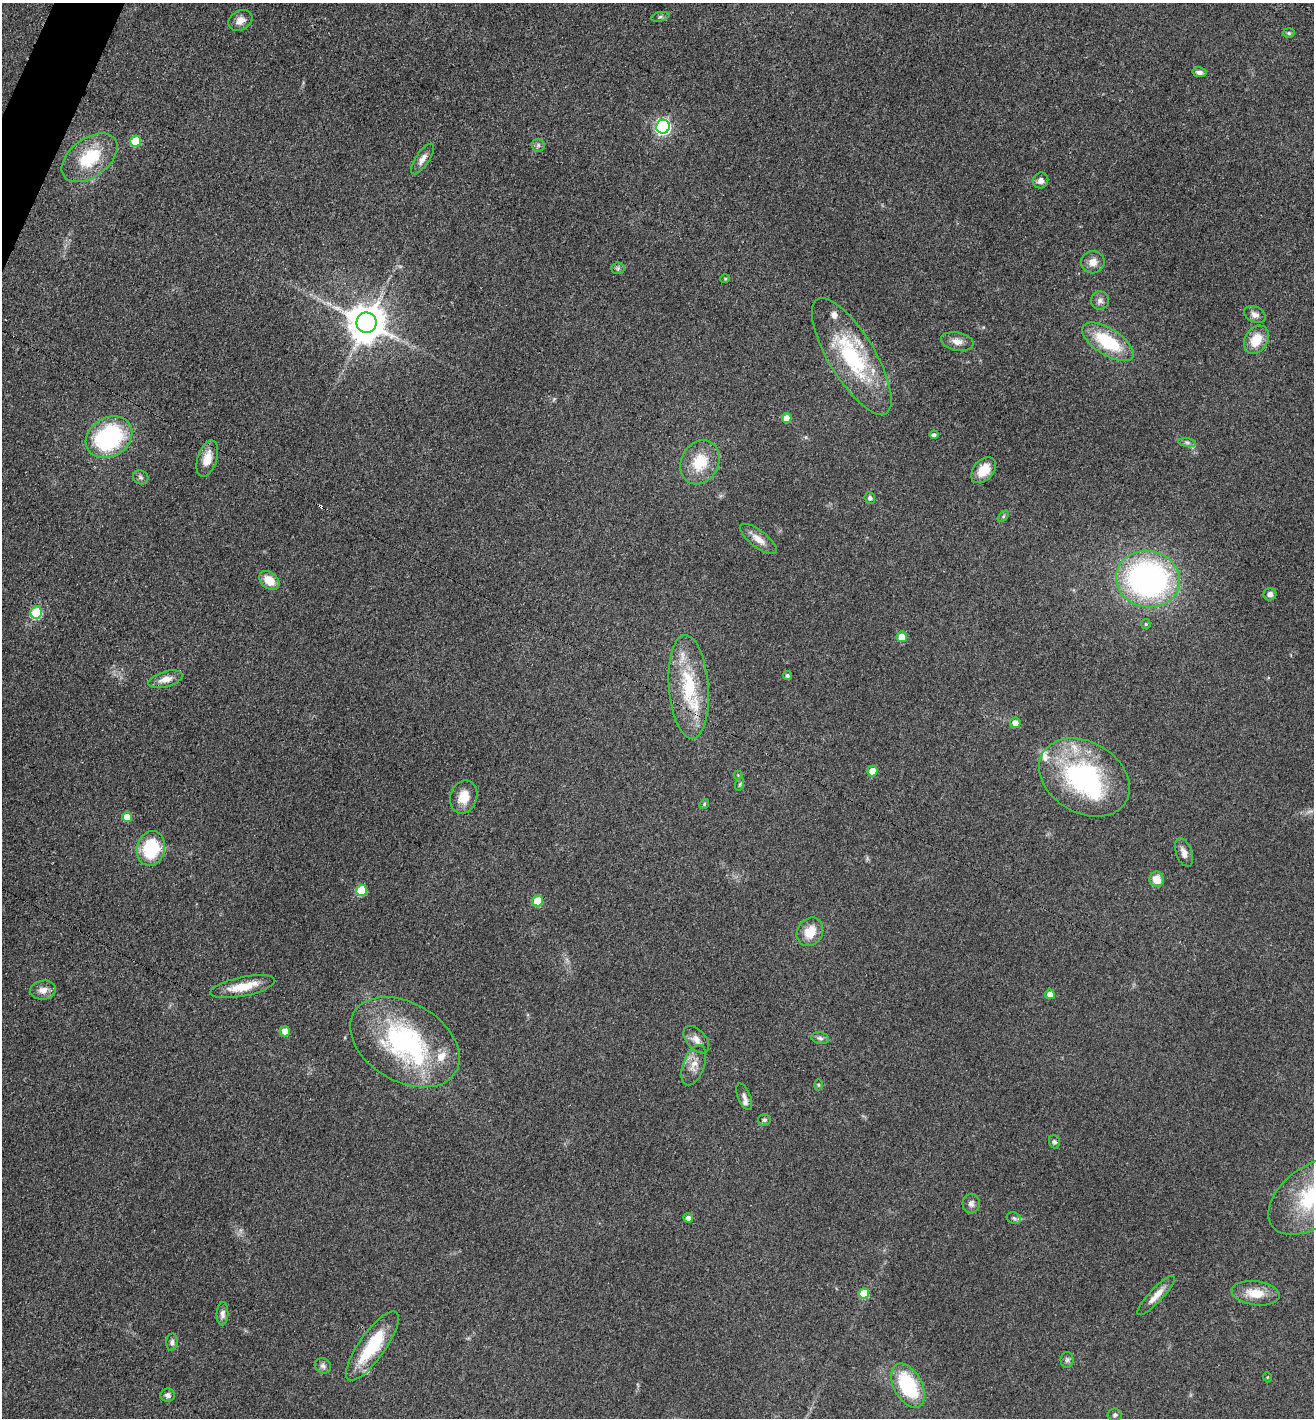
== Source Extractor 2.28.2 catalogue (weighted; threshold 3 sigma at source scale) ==
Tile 11 of 4 x 4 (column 3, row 3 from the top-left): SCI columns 2784-4095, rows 1430-2845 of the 5702 x 5692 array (HDU 1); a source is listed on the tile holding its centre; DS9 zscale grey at full resolution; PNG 1316 x 1420 px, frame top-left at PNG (2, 3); each listed source drawn as its Kron ellipse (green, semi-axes under 4 px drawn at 4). Shown black and unused: <1% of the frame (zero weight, under 3 of 4 exposures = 2% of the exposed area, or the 3 px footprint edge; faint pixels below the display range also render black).
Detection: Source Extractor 2.28.2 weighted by HDU 2 'WHT'; one run over the whole footprint, this tile lists its part. Background 0.0823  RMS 0.0062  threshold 0.0278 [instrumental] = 3 sigma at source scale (4.5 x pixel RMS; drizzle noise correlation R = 1.50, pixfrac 1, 0.05/0.05 arcsec/px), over >= 5 px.
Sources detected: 90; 1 inside a brighter object's white glare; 1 cosmic-ray / hot-pixel residue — neither listed nor drawn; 6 inside a brighter listed object's ellipse — not listed separately; the other 82 listed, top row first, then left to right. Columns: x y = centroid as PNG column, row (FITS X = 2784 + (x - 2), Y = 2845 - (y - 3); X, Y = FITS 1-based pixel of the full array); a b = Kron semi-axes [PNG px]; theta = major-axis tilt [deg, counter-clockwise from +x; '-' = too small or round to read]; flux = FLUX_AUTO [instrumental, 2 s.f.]
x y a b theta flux
660 17 9 4 12 1.3
240 20 13 9 28 4.5
1289 33 6 5 - 1
1199 72 7 5 -10 2.2
663 127 7 6 - 150
136 141 5 5 - 23
538 145 6 6 - 1.5
90 158 32 19 37 29
423 159 18 7 56 4.2
1041 180 8 7 - 3.1
1093 262 12 11 - 5.3
618 268 6 6 - 1.3
725 279 4 4 - 0.66
1100 300 9 9 - 2.8
1255 315 11 7 -26 3.3
366 323 10 10 - 1700
1256 340 15 11 59 12
957 341 16 9 -11 5
1108 342 29 13 -32 35
852 357 66 23 -59 63
787 418 5 5 - 6.4
934 435 4 4 - 1.9
109 437 25 19 32 79
1187 443 9 4 -9 1.5
207 459 19 9 72 9
700 462 23 18 63 19
984 470 15 10 49 10
141 477 8 7 - 1.6
870 498 5 5 - 1.7
1003 516 7 4 46 1
758 539 22 8 -38 6.3
1148 579 32 28 -11 190
269 580 11 8 -41 9.4
1270 594 6 6 - 2.7
36 613 6 5 - 42
1146 624 5 5 - 0.78
902 637 5 5 - 12
787 675 5 4 - 1.5
165 679 18 7 17 5.7
689 687 52 20 -86 41
1015 723 5 5 - 4.8
872 771 5 5 - 9.6
738 775 4 4 - 0.53
1084 777 48 35 -31 100
740 784 6 4 72 0.91
464 797 17 13 70 9.6
704 804 5 4 - 0.74
127 817 5 5 - 11
151 848 18 13 76 32
1184 852 15 8 -70 4
1157 879 8 7 - 7.7
361 890 5 5 - 27
538 901 5 5 - 20
810 932 15 12 58 11
243 987 33 9 11 14
43 990 13 9 7 4.5
1050 994 5 4 - 4.6
285 1031 5 5 - 5.4
820 1038 9 6 -11 1.8
696 1040 16 9 -49 4.6
405 1042 59 39 -30 110
694 1065 21 10 70 6.5
818 1085 5 3 - 0.62
744 1097 14 6 -68 2.5
764 1120 6 6 - 1.4
1054 1142 6 5 - 1.5
1312 1196 50 30 37 53
971 1204 10 8 85 2.8
688 1218 4 4 - 2.8
1014 1218 7 5 -23 1.2
864 1293 5 5 - 18
1256 1293 24 12 -7 12
1156 1295 26 7 47 6.9
222 1314 11 6 89 2.7
172 1342 8 6 86 1.9
372 1346 41 13 55 34
1067 1360 8 6 88 1.7
323 1366 8 7 - 2.1
1267 1377 5 3 - 0.53
908 1386 24 14 -61 46
168 1395 7 6 - 2.6
1115 1415 7 6 - 1.4
Isophote crosses this tile's border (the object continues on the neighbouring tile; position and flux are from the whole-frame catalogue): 1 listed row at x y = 1312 1196